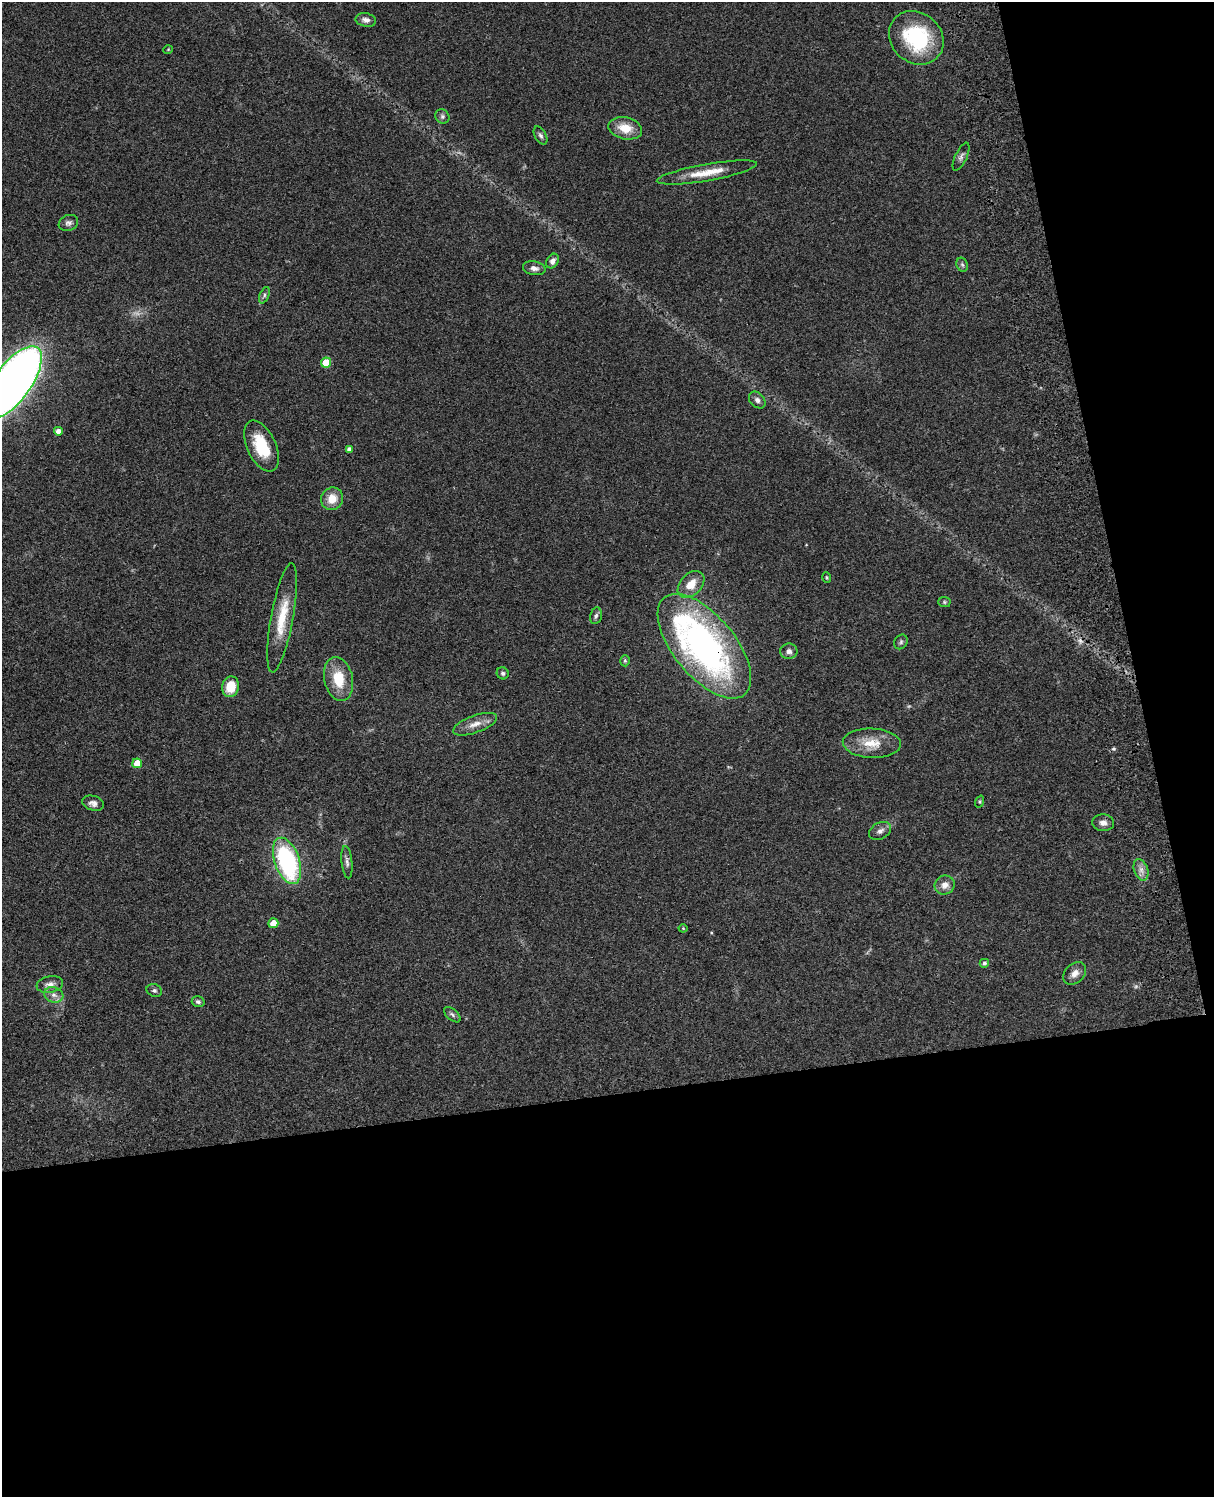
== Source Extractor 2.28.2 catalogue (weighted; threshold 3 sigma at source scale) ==
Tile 12 of 4 x 3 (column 4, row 3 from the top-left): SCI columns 3758-4969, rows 278-1772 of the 5088 x 4927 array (HDU 1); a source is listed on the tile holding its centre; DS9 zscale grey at full resolution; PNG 1216 x 1499 px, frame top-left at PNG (2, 2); each listed source drawn as its Kron ellipse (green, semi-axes under 4 px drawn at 4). Shown black and unused: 33% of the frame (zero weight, under 3 of 4 exposures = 6% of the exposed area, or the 3 px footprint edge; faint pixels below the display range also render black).
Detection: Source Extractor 2.28.2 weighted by HDU 2 'WHT'; one run over the whole footprint, this tile lists its part. Background 0.0962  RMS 0.0063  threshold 0.0282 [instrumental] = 3 sigma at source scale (4.5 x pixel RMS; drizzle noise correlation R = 1.50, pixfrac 1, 0.05/0.05 arcsec/px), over >= 5 px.
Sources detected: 58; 3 too faint to see at this stretch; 2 cosmic-ray / hot-pixel residue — neither listed nor drawn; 1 inside a brighter listed object's ellipse — not listed separately; the other 52 listed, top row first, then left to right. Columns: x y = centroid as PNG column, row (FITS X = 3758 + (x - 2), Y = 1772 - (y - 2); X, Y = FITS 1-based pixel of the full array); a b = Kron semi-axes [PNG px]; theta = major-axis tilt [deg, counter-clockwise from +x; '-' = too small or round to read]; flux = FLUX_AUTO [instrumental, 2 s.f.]
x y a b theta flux
366 20 10 6 -10 3
916 38 29 25 -42 54
168 50 5 3 - 0.47
442 116 7 6 - 1.6
625 128 17 11 -13 11
541 135 10 5 -61 1.8
961 157 15 6 65 2.3
707 172 51 8 10 14
68 223 10 7 21 2.3
553 261 8 6 58 2.8
962 265 7 5 -68 1.3
534 268 11 7 -9 3
264 295 8 4 66 1.3
326 363 5 5 - 16
13 383 43 18 54 750
757 400 9 7 -45 2.3
58 431 4 4 - 3.1
261 446 27 14 -65 22
349 449 4 4 - 1.8
332 499 11 10 - 9.3
827 577 5 3 - 0.63
691 584 16 10 46 9.3
944 602 6 5 - 1
596 616 8 6 77 1.7
282 618 55 11 80 21
901 642 8 6 57 1.4
704 646 63 30 -50 220
789 651 8 7 - 2.6
625 661 5 4 - 1
503 673 6 5 - 1.4
338 679 22 14 -78 18
230 687 10 8 76 14
475 724 23 8 20 6.6
872 743 29 14 -3 14
137 763 5 5 - 8.6
980 802 6 4 71 0.78
93 803 11 7 -16 2.9
1103 823 11 8 -3 3.3
880 831 11 8 28 2.9
287 861 24 12 -71 84
347 862 16 5 -85 2.6
1141 870 11 7 -71 3.7
945 885 10 9 - 4.6
273 923 5 5 - 8.5
683 928 4 4 - 0.62
984 963 5 4 - 1.6
1075 973 13 9 43 4.5
50 984 13 8 10 4
154 990 8 6 -19 1.6
54 995 10 7 -18 3.1
198 1002 6 5 - 1.6
452 1015 10 5 -40 1.6
Overlapping masked pixels (flux is a lower limit): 1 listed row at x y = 704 646
Isophote crosses this tile's border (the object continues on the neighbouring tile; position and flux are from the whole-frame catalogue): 1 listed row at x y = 13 383